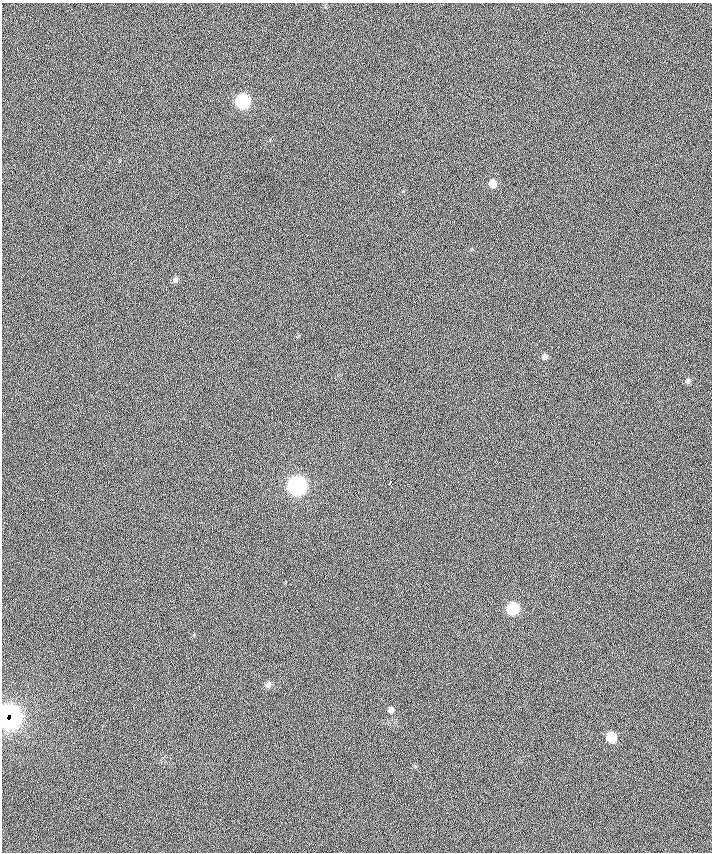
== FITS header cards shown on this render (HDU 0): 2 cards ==
NAXIS1  =                  710 /
NAXIS2  =                  850 /

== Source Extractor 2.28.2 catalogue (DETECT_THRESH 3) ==
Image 710 x 850 px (HDU 0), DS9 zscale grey, 1 PNG px = 1 image px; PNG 714 x 854 px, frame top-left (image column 1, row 850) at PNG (2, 3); no overlay
Background -0.506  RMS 23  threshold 68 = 3 sigma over >= 5 px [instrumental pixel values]
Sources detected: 13; all 13 listed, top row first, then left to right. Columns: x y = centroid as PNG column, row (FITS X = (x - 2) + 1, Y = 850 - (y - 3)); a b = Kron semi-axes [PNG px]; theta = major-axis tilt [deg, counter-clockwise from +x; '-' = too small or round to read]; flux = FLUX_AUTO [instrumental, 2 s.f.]
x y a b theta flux
243 101 8 8 - 170000
492 183 8 8 - 12000
175 280 7 7 - 4400
545 356 8 7 - 4700
688 381 7 6 - 3400
390 483 4 3 - 7900
297 485 9 9 - 520000
513 608 8 7 - 83000
268 685 9 7 61 5700
391 710 7 6 - 6300
7 715 13 6 57 130000
11 718 13 8 62 190000
611 737 8 7 - 37000